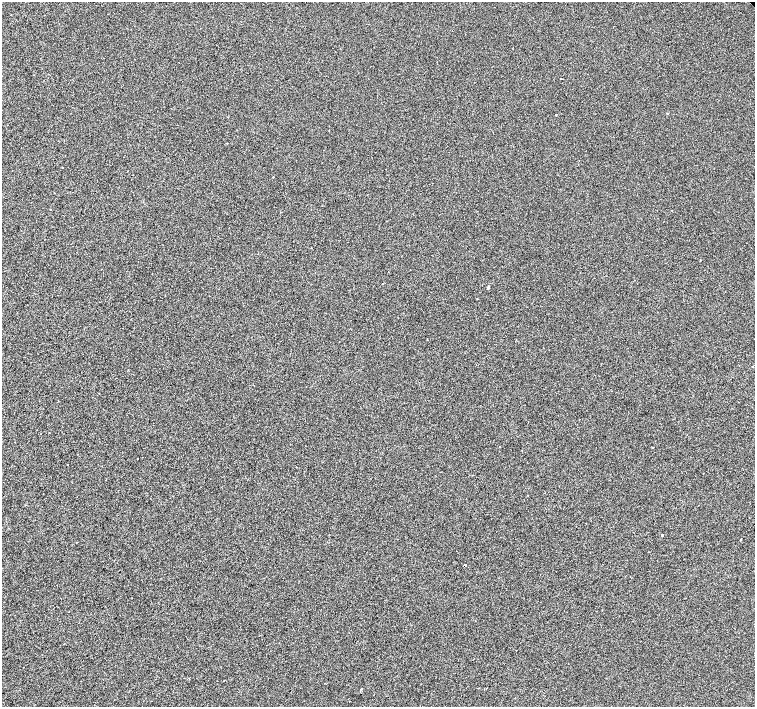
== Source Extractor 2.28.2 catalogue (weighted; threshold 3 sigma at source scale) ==
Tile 7 of 4 x 4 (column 3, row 2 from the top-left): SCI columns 3016-4520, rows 3070-4478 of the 6080 x 6080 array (HDU 1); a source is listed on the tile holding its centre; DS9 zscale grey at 2 x 2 block average (1 PNG px = mean of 2 x 2 image px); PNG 757 x 709 px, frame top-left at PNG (2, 2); no overlay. Shown black and unused: <1% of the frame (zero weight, under 2 of 3 exposures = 3% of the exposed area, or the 3 px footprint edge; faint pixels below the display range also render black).
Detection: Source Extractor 2.28.2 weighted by HDU 2 'WHT'; one run over the whole footprint, this tile lists its part. Background 0.0012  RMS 0.012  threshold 0.0537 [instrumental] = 3 sigma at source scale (4.5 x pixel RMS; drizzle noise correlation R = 1.50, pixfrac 1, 0.0396/0.0396 arcsec/px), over >= 5 px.
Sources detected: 31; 3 cosmic-ray / hot-pixel residue — not listed; the other 28 listed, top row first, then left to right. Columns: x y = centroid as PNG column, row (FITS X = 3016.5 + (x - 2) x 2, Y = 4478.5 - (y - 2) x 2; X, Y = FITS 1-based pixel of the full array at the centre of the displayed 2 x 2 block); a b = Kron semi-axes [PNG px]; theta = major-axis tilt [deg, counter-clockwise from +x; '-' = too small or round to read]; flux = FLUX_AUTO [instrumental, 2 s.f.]
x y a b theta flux
560 78 2 2 - 2.4
667 113 2 2 - 18
556 115 2 2 - 8
227 143 2 2 - 5.6
62 168 2 2 - 1.7
273 177 2 2 - 1.3
54 193 2 2 - 1.1
50 209 2 2 - 1.4
311 248 2 2 - 1.8
700 260 2 2 - 5.2
388 272 2 2 - 2
382 284 2 2 - 1.3
488 287 2 2 - 4.7
477 299 2 2 - 3.1
752 366 2 2 - 6.5
738 402 2 2 - 1.2
652 448 2 2 - 30
138 458 2 2 - 2.6
67 464 2 2 - 9.2
703 474 2 2 - 1.2
662 535 2 2 - 18
76 542 2 2 - 4.3
465 565 2 2 - 18
516 650 2 2 - 1.5
224 681 2 2 - 1.9
486 688 2 2 - 0.86
361 689 2 2 - 2.9
349 701 2 2 - 8.2
Diffuse or blended objects may show on this block-average render without a row.